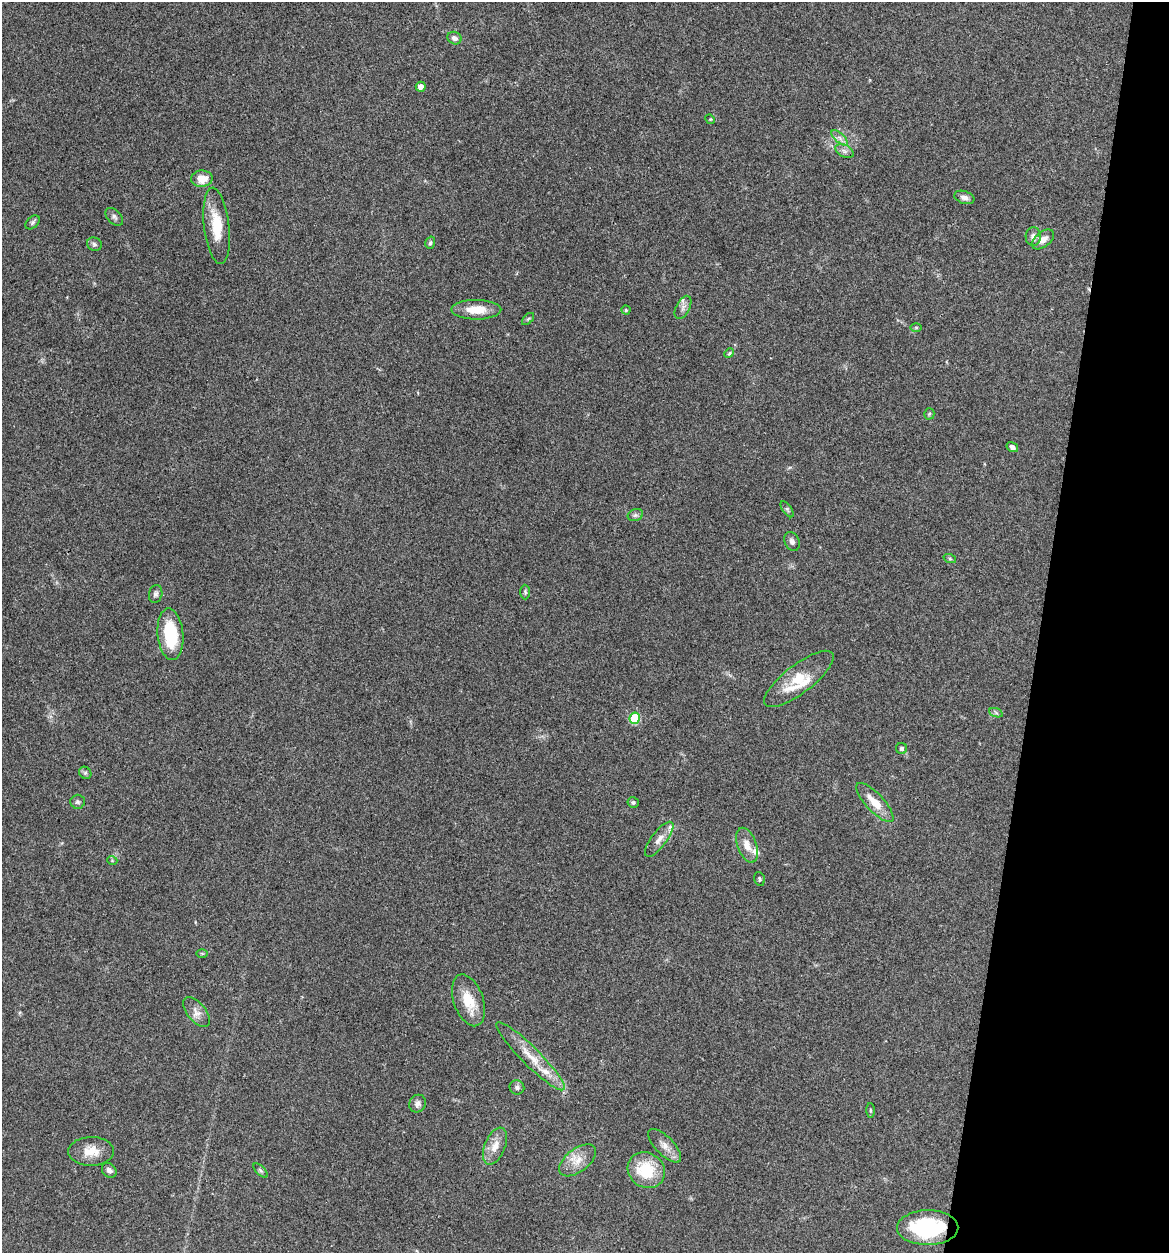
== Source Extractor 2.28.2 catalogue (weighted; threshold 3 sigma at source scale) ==
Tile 8 of 4 x 4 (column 4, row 2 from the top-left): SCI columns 3622-4788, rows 2510-3760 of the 5032 x 5014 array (HDU 1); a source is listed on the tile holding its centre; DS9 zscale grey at full resolution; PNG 1171 x 1255 px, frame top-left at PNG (2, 2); each listed source drawn as its Kron ellipse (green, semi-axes under 4 px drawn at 4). Shown black and unused: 11% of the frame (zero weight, under 3 of 4 exposures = <1% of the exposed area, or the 3 px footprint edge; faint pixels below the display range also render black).
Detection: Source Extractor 2.28.2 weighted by HDU 2 'WHT'; one run over the whole footprint, this tile lists its part. Background 0.0606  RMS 0.0053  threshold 0.0238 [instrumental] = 3 sigma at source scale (4.5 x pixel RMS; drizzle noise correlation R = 1.50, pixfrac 1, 0.05/0.05 arcsec/px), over >= 5 px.
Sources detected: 61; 1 cosmic-ray / hot-pixel residue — neither listed nor drawn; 4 inside a brighter listed object's ellipse — not listed separately; the other 56 listed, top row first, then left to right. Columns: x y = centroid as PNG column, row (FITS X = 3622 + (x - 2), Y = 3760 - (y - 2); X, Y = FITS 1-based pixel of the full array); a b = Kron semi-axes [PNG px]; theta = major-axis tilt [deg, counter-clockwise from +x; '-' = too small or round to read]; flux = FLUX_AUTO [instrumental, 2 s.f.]
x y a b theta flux
454 38 7 6 - 1.9
421 87 5 5 - 3.5
710 119 5 4 - 0.51
840 138 10 4 -42 2
844 151 10 6 -27 2
202 179 11 8 1 7.3
964 197 10 6 -19 2.6
114 217 10 6 -46 1.7
33 222 8 5 40 1.1
217 226 38 12 -83 16
1033 237 9 7 -87 2.6
1043 239 13 7 39 3.9
430 243 6 4 72 0.92
94 244 7 6 - 1.4
683 307 12 6 62 2.5
476 310 25 10 0 10
626 310 4 4 - 0.66
528 319 7 4 45 0.81
916 327 6 4 0 0.62
729 353 5 4 - 0.62
929 414 5 5 - 0.78
1012 447 6 5 - 1.7
787 509 9 4 -55 0.95
635 515 8 6 20 1.3
792 541 10 7 -64 2
950 559 6 4 -19 0.83
525 592 7 5 -89 1
156 594 9 6 78 1.5
170 634 26 12 -84 26
799 679 42 14 37 15
996 713 7 4 -20 0.96
635 718 5 5 - 28
901 748 5 5 - 1.1
85 773 6 5 - 1
78 802 7 7 - 1.2
875 802 25 9 -47 8.7
633 803 5 5 - 0.91
659 839 21 7 53 4.4
747 845 18 9 -70 5.9
112 860 5 3 - 0.41
760 879 7 5 -76 0.93
202 954 6 4 -1 0.61
468 1000 27 15 -70 12
196 1012 18 9 -51 4
530 1056 47 9 -45 12
517 1087 7 7 - 1.5
418 1104 9 8 - 2.2
870 1111 7 3 -90 0.65
495 1146 19 10 68 6.1
665 1146 22 9 -46 4.9
91 1151 23 14 0 8.4
578 1160 21 11 38 7.4
109 1170 8 6 -49 2.1
261 1170 9 4 -45 0.93
646 1170 19 17 -34 21
928 1228 31 17 0 45
Overlapping masked pixels (flux is a lower limit): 1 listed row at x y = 928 1228